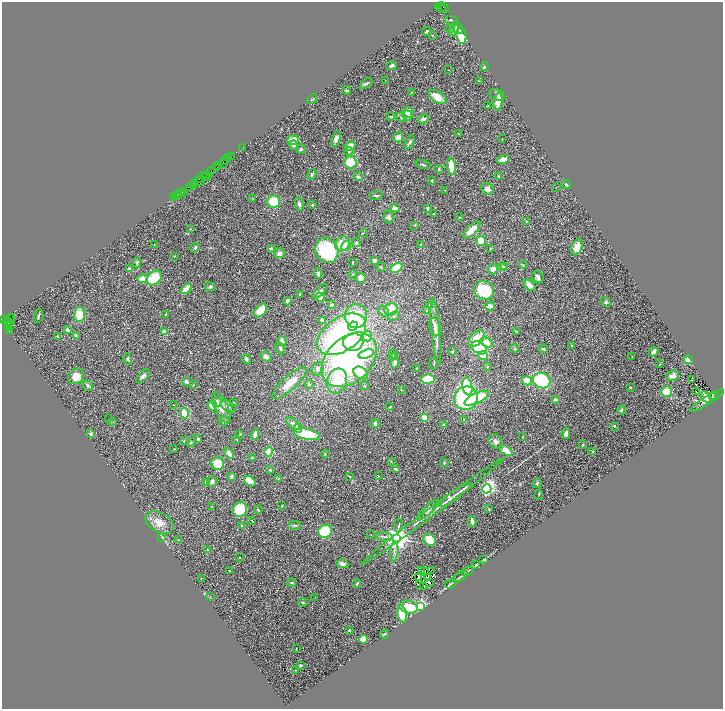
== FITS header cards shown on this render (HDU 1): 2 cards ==
NAXIS1  =                 1441
NAXIS2  =                 1414

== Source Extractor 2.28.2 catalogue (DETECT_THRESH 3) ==
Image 1441 x 1414 px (HDU 1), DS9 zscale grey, zoomed out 1/2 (1 PNG px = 2 x 2 image px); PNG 725 x 711 px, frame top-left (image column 1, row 1414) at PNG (2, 2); each listed source drawn as its Kron ellipse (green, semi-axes under 4 px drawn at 4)
Background 2.82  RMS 0.095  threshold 0.284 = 3 sigma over >= 5 px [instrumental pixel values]
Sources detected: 379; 62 cannot appear on this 1/2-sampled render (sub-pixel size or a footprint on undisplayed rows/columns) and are neither listed nor drawn; the other 317 listed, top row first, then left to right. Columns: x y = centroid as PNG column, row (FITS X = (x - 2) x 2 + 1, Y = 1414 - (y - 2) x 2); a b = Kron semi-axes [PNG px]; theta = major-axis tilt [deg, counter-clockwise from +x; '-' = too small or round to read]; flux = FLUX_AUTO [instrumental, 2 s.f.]
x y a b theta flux
441 7 5 2 - 1300
439 8 3 1 - 860
444 8 5 2 - 460
451 20 7 3 -10 25
457 28 7 4 -57 64
451 29 2 2 - 12
454 30 6 3 46 30
426 31 4 2 - 23
432 35 2 2 - 8.2
461 35 8 5 -80 380
391 66 5 3 - 29
484 67 4 3 - 30
448 70 2 1 - 5
385 81 2 1 - 5.4
479 81 3 2 - 5.8
366 83 7 3 34 28
347 90 4 2 - 28
411 92 3 2 - 11
497 95 8 5 -23 48
438 97 10 5 -33 230
312 99 6 2 38 13
498 102 9 4 82 210
488 106 2 2 - 19
409 112 6 4 -39 240
407 115 5 5 - 99
390 116 4 2 - 11
401 117 5 3 - 24
423 119 5 4 - 51
458 134 3 2 - 8.6
398 137 5 5 - 110
336 139 8 4 72 100
502 139 2 2 - 5
293 140 6 5 - 210
409 142 7 3 61 42
294 145 5 4 - 45
350 146 5 4 - 150
243 147 3 1 - 31
301 149 5 4 - 30
349 151 4 4 - 22
231 156 3 1 - 81
228 158 3 1 - 180
503 159 6 3 15 100
225 160 4 1 - 200
350 162 6 6 - 430
223 164 2 2 - 230
423 165 7 2 -16 21
218 166 2 1 - 170
217 167 3 1 - 140
452 167 8 4 -82 410
439 169 4 3 - 17
210 171 4 2 - 320
312 175 5 4 - 27
204 176 4 2 - 490
208 176 5 2 - 520
206 177 2 2 - 330
358 177 4 4 - 33
498 177 3 2 - 28
199 179 4 2 - 430
432 181 3 3 - 15
198 182 6 2 6 1300
194 183 2 1 - 65
566 184 4 3 - 24
194 185 3 1 - 130
189 187 2 1 - 47
556 187 2 2 - 11
487 189 6 5 - 89
445 190 3 2 - 5.7
182 191 3 2 - 210
180 193 2 1 - 150
184 193 2 1 - 32
178 194 2 1 - 130
176 195 2 1 - 140
376 196 6 2 9 24
174 197 2 1 - 63
253 198 3 2 - 9.9
274 202 6 6 - 460
299 204 7 3 -82 56
312 205 2 2 - 59
395 208 5 3 - 83
427 208 3 3 - 30
434 214 2 2 - 11
388 217 6 5 - 50
459 217 3 2 - 6.9
527 222 3 3 - 11
415 225 4 3 - 14
190 229 4 3 - 15
472 230 11 4 43 270
363 233 4 2 - 11
481 241 5 4 - 270
356 243 4 4 - 34
154 244 2 2 - 6.1
343 244 8 6 50 360
420 244 3 2 - 10
346 246 5 3 - 210
195 247 5 4 - 29
577 247 8 5 69 190
271 248 4 3 - 24
490 249 3 2 - 14
327 251 13 11 -59 1200
279 253 6 5 - 65
174 256 3 2 - 8.6
375 261 3 3 - 96
137 262 5 4 - 25
352 262 2 2 - 7.5
523 265 3 3 - 12
381 267 4 2 - 13
502 267 4 4 - 42
504 267 2 2 - 89
396 268 6 4 29 370
129 269 2 2 - 140
493 269 5 5 - 90
318 274 5 3 - 38
353 274 4 3 - 17
538 277 6 5 - 49
154 278 8 6 39 560
361 278 5 5 - 110
143 279 5 3 - 200
529 285 7 4 -43 74
210 287 5 4 - 32
186 289 6 3 42 340
484 290 10 9 - 720
320 291 9 3 42 48
300 294 2 2 - 120
320 297 5 3 - 130
287 301 4 2 - 48
606 302 5 4 - 24
332 305 2 2 - 48
429 305 2 2 - 5.8
490 306 4 3 - 120
391 309 7 6 - 260
261 310 8 5 49 300
383 311 6 5 - 45
427 311 4 3 - 25
79 314 7 5 89 300
166 315 3 2 - 16
38 316 7 2 74 23
356 316 12 11 - 680
394 316 6 4 24 37
12 317 4 1 - 170
5 320 2 1 - 200
11 320 6 3 77 600
322 320 4 3 - 80
7 321 4 2 - 630
9 324 3 1 - 330
353 326 5 4 - 180
8 327 4 2 - 470
435 327 9 5 -79 79
68 330 3 3 - 58
9 331 2 1 - 62
516 331 2 2 - 11
164 332 4 3 - 120
436 332 33 4 -85 190
342 334 27 16 34 3500
58 336 3 3 - 19
76 336 4 3 - 44
367 336 5 5 - 63
476 339 10 6 46 390
282 341 5 3 - 130
353 342 10 8 10 400
486 342 6 4 -31 170
571 346 3 2 - 10
280 348 6 4 -63 41
479 348 8 5 -33 860
514 349 4 2 - 11
543 349 5 3 - 27
452 351 3 3 - 18
654 352 5 3 - 120
366 354 8 4 18 640
393 354 4 2 - 12
266 356 6 4 -28 81
483 356 5 3 - 290
393 357 3 2 - 11
632 357 2 1 - 15
128 359 6 3 -73 31
246 359 5 4 - 36
349 360 31 22 43 4500
688 360 4 4 - 110
395 363 5 3 - 72
434 363 7 2 86 20
660 364 2 2 - 7.6
487 366 3 3 - 12
417 368 4 3 - 14
317 369 7 5 59 56
361 373 8 5 -31 400
76 376 8 7 - 150
143 376 8 4 45 55
673 376 6 5 - 110
428 379 7 4 3 360
542 380 9 7 -26 1000
691 380 2 2 - 4.4
186 381 4 3 - 54
337 381 13 10 72 470
527 381 5 4 - 320
289 383 22 7 42 280
193 385 3 2 - 8.4
309 385 4 4 - 36
88 386 5 4 - 37
365 386 2 2 - 28
467 386 9 5 -78 960
630 387 3 2 - 12
401 390 2 2 - 6.6
667 392 5 5 - 310
696 392 3 1 - 96
712 396 3 1 - 460
714 396 2 1 - 770
706 397 6 2 -58 45
466 398 12 11 - 1900
476 398 13 5 26 630
555 399 4 3 - 27
707 401 19 4 32 300
217 402 5 3 - 39
233 402 3 2 - 10
173 405 2 2 - 9.3
212 406 5 4 - 160
228 406 8 4 -32 51
390 407 4 2 - 17
221 408 16 7 -65 240
622 410 4 3 - 16
184 413 5 4 - 410
109 418 2 1 - 4
425 418 3 2 - 720
464 420 3 3 - 14
224 421 5 4 - 30
113 422 3 2 - 10
375 423 4 3 - 36
293 424 8 4 -38 61
443 425 3 3 - 17
614 426 2 2 - 17
298 428 4 4 - 210
566 433 6 3 79 68
91 434 2 2 - 150
240 434 3 3 - 13
307 434 13 5 -10 590
255 435 5 2 - 120
523 437 3 2 - 6.8
198 439 4 3 - 30
237 439 3 2 - 13
184 441 3 3 - 14
495 441 8 6 -53 67
191 442 5 3 - 21
583 444 3 2 - 11
174 449 3 2 - 6.5
506 450 7 4 -35 200
269 452 5 3 - 300
593 452 2 2 - 24
229 453 6 3 -48 120
325 454 4 3 - 17
252 458 4 2 - 52
391 461 3 2 - 9.3
444 462 3 3 - 21
218 464 6 6 - 290
396 469 4 2 - 32
270 470 3 3 - 27
231 476 4 3 - 28
349 476 3 2 - 15
378 476 4 3 - 14
278 478 3 3 - 21
250 481 6 4 -34 290
207 482 4 3 - 72
212 482 5 4 - 56
537 483 5 4 - 28
487 489 5 3 - 4700
454 495 19 1 35 79
539 495 5 2 - 14
212 506 2 2 - 8.7
282 506 3 2 - 10
240 509 8 7 - 540
489 509 3 2 - 9.9
258 510 4 3 - 28
428 510 14 4 43 82
432 512 89 4 37 520
252 520 3 2 - 9.8
472 521 5 3 - 91
160 522 15 9 -28 180
294 525 6 3 -6 35
398 525 7 2 80 21
241 526 4 3 - 20
325 531 7 6 - 690
371 534 2 2 - 5.4
162 537 3 2 - 11
384 537 9 2 -9 32
396 539 4 4 - 21000
178 540 3 2 - 7.4
430 540 6 6 - 280
207 550 3 3 - 16
394 552 10 3 84 51
240 557 2 2 - 5.2
484 559 4 2 - 10
343 564 6 4 -12 60
476 565 4 3 - 15
421 570 2 1 - 2.9
229 571 2 1 - 7.4
424 571 2 1 - 4.9
432 571 2 2 - 8.4
467 571 6 2 25 23
460 576 8 3 33 32
428 577 2 1 - 5.4
201 578 2 2 - 6.6
419 578 3 1 - 8.3
429 582 3 2 - 1.8
292 583 4 2 - 18
357 584 4 2 - 27
419 584 2 1 - 2.1
451 584 6 3 30 23
424 587 2 1 - 14
210 597 2 1 - 6
315 597 2 1 - 4.5
303 602 4 3 - 16
409 607 9 6 -13 370
421 607 3 3 - 8200
402 614 9 4 -75 360
349 630 3 2 - 17
384 634 4 2 - 17
363 639 4 3 - 200
296 649 3 2 - 12
300 665 3 3 - 28
295 670 2 1 - 4.9
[62 sub-pixel or undisplayed-footprint detections neither listed nor drawn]